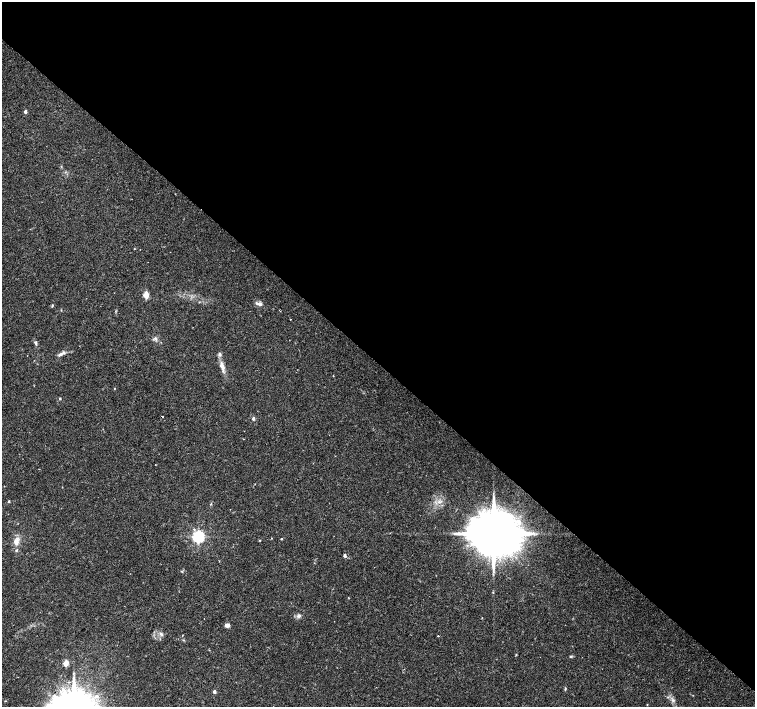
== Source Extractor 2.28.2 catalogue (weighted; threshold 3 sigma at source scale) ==
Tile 3 of 4 x 4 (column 3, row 1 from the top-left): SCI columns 3011-4516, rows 4391-5799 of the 6026 x 6026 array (HDU 1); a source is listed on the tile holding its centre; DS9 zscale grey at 2 x 2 block average (1 PNG px = mean of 2 x 2 image px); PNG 757 x 709 px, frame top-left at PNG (2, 2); no overlay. Shown black and unused: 51% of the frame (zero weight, under 2 of 3 exposures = <1% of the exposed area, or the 3 px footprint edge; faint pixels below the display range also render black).
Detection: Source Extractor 2.28.2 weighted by HDU 2 'WHT'; one run over the whole footprint, this tile lists its part. Background 0.0334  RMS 0.0036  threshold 0.0161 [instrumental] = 3 sigma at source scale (4.5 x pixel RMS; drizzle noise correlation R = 1.50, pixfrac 1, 0.0396/0.0396 arcsec/px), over >= 5 px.
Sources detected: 36; all 36 listed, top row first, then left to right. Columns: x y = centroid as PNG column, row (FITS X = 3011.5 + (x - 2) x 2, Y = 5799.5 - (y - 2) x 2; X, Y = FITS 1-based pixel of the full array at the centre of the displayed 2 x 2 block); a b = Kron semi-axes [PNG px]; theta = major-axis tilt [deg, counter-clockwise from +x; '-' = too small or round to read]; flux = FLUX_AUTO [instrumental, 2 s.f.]
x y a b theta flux
25 112 3 2 - 3.7
61 166 3 2 - 0.54
146 295 3 3 - 23
258 304 10 4 -18 2.6
52 306 4 2 - 0.71
156 339 5 4 - 1.6
36 343 6 3 -81 1.4
61 354 9 4 31 2.7
220 354 4 4 - 2.1
222 366 10 5 -69 5
333 376 2 2 - 0.38
114 389 2 2 - 0.37
60 399 3 2 - 0.79
162 416 2 2 - 1.8
253 419 3 3 - 1.7
9 501 3 3 - 1
211 504 3 2 - 0.57
494 533 13 11 21 6000
198 537 4 4 - 200
271 538 2 2 - 0.35
281 539 3 2 - 0.6
260 540 3 2 - 0.56
16 542 8 7 - 5.4
16 550 4 3 - 0.88
345 555 3 2 - 2.5
493 592 2 2 - 0.5
299 616 5 4 - 2.3
227 625 5 4 - 2.8
161 634 5 4 - 2
182 635 3 2 - 0.34
438 636 2 2 - 0.7
571 656 4 3 - 0.93
66 663 3 3 - 20
565 689 4 3 - 0.83
214 692 3 2 - 3
5 701 3 2 - 0.41
Overlapping masked pixels (flux is a lower limit): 1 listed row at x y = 494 533
Diffuse or blended objects may show on this block-average render without a row.